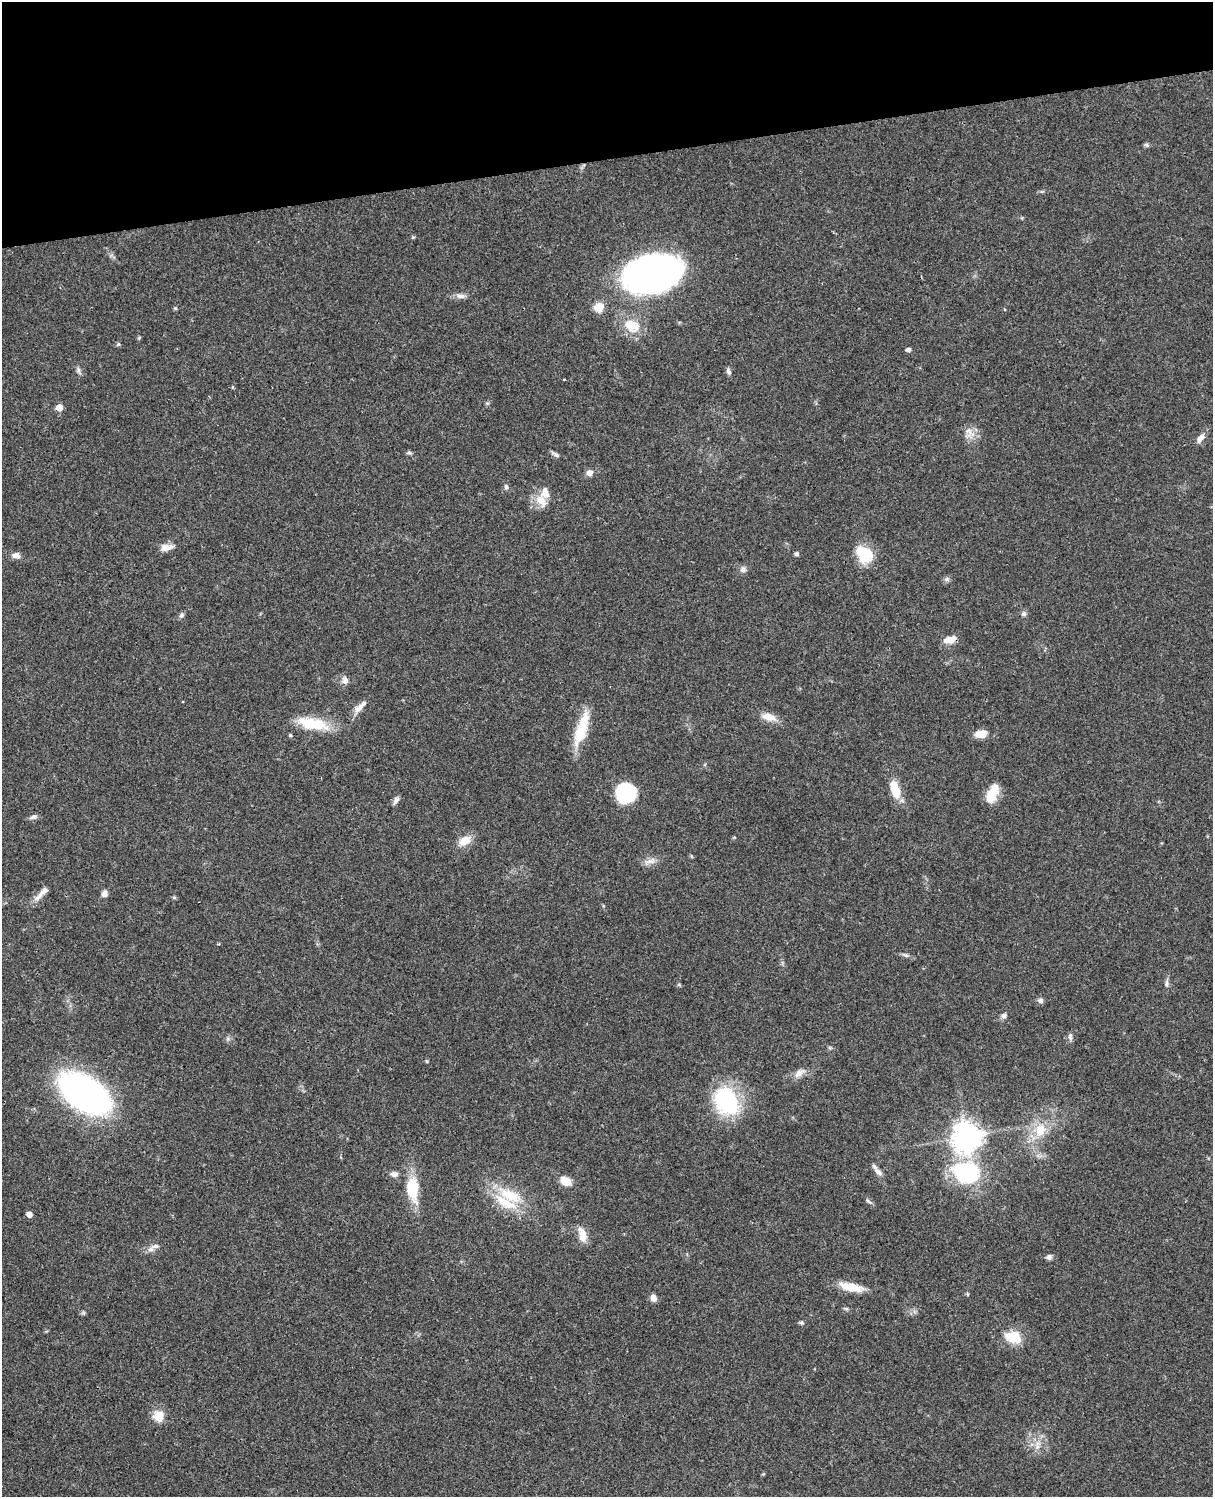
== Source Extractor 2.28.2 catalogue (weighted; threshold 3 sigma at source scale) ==
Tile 3 of 4 x 3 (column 3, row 1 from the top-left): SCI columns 2543-3753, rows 3265-4759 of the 5084 x 4921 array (HDU 1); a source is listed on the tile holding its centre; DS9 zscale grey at full resolution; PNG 1215 x 1499 px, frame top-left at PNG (2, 2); no overlay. Shown black and unused: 11% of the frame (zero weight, under 3 of 4 exposures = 6% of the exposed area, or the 3 px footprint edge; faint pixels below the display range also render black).
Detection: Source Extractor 2.28.2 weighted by HDU 2 'WHT'; one run over the whole footprint, this tile lists its part. Background 0.0745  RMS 0.0057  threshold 0.0258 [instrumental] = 3 sigma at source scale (4.5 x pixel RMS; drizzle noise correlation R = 1.50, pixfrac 1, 0.05/0.05 arcsec/px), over >= 5 px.
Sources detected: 80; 3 inside a brighter listed object's ellipse — not listed separately; the other 77 listed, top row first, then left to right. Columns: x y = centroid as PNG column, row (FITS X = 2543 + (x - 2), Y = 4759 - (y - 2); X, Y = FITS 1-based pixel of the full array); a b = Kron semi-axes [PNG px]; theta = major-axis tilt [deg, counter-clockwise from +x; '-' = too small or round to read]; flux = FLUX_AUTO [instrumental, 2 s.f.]
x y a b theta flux
1146 145 8 5 -27 1
413 237 5 4 - 0.65
652 274 52 33 12 240
460 296 14 6 -4 2.7
599 307 6 5 - 22
175 308 6 3 -18 0.64
632 326 22 16 -29 13
139 338 5 4 - 0.64
118 344 5 3 - 0.73
908 350 5 4 - 2
78 370 9 5 -70 1.6
729 372 8 6 -66 1.6
232 387 5 3 - 0.54
59 407 5 5 - 8.3
969 432 18 10 -43 5.1
1200 438 14 7 52 3.1
409 453 7 4 -1 0.96
556 455 10 5 -34 1.7
589 473 8 7 - 2.8
506 487 7 5 -74 1.3
541 501 20 12 -66 7.9
167 547 19 9 9 4.3
797 554 5 5 - 1.5
864 554 21 16 -44 18
16 555 9 7 -12 3.4
743 569 9 8 - 2.2
947 579 7 6 - 1.4
1024 614 7 6 - 1.4
181 615 7 6 - 1.4
949 640 15 7 16 6.4
345 680 10 9 - 2.8
360 707 20 8 37 4.5
769 717 20 10 -13 6.2
313 724 41 14 -11 20
581 729 45 12 72 18
981 734 12 8 6 7.5
290 735 5 4 - 0.69
895 790 21 10 -71 13
625 793 16 16 - 47
992 794 22 10 66 12
396 800 11 5 57 1.8
33 817 11 5 14 1.8
464 841 18 12 30 6.9
650 861 19 7 14 3.8
42 893 28 7 44 5
104 894 7 6 - 2.8
174 897 5 5 - 0.79
905 955 10 5 -24 1.5
1167 983 10 5 -89 1.7
679 985 6 4 -1 0.71
1041 1000 7 6 - 1.8
1004 1016 8 6 18 1.7
1070 1037 10 5 -85 1.6
799 1073 18 8 36 4.2
84 1093 35 20 -35 250
727 1101 31 22 -64 55
1040 1130 21 15 71 14
967 1136 10 9 - 670
878 1172 13 7 -45 2.8
966 1173 31 26 -7 50
394 1174 10 6 -4 2.6
565 1181 13 9 -28 6.7
412 1189 30 14 -83 20
510 1195 36 16 -25 21
868 1201 10 4 -40 1.3
29 1214 5 4 - 4
582 1235 19 9 -77 6.5
155 1246 13 6 8 2.6
1049 1257 7 6 - 1.7
851 1287 29 9 -12 11
967 1294 5 3 - 0.59
653 1298 8 6 -66 3.2
846 1309 6 4 -2 0.88
801 1323 6 5 - 0.99
1013 1337 18 13 -16 14
158 1416 16 15 - 7
1037 1446 14 6 82 3.6
Overlapping masked pixels (flux is a lower limit): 1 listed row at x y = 949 640